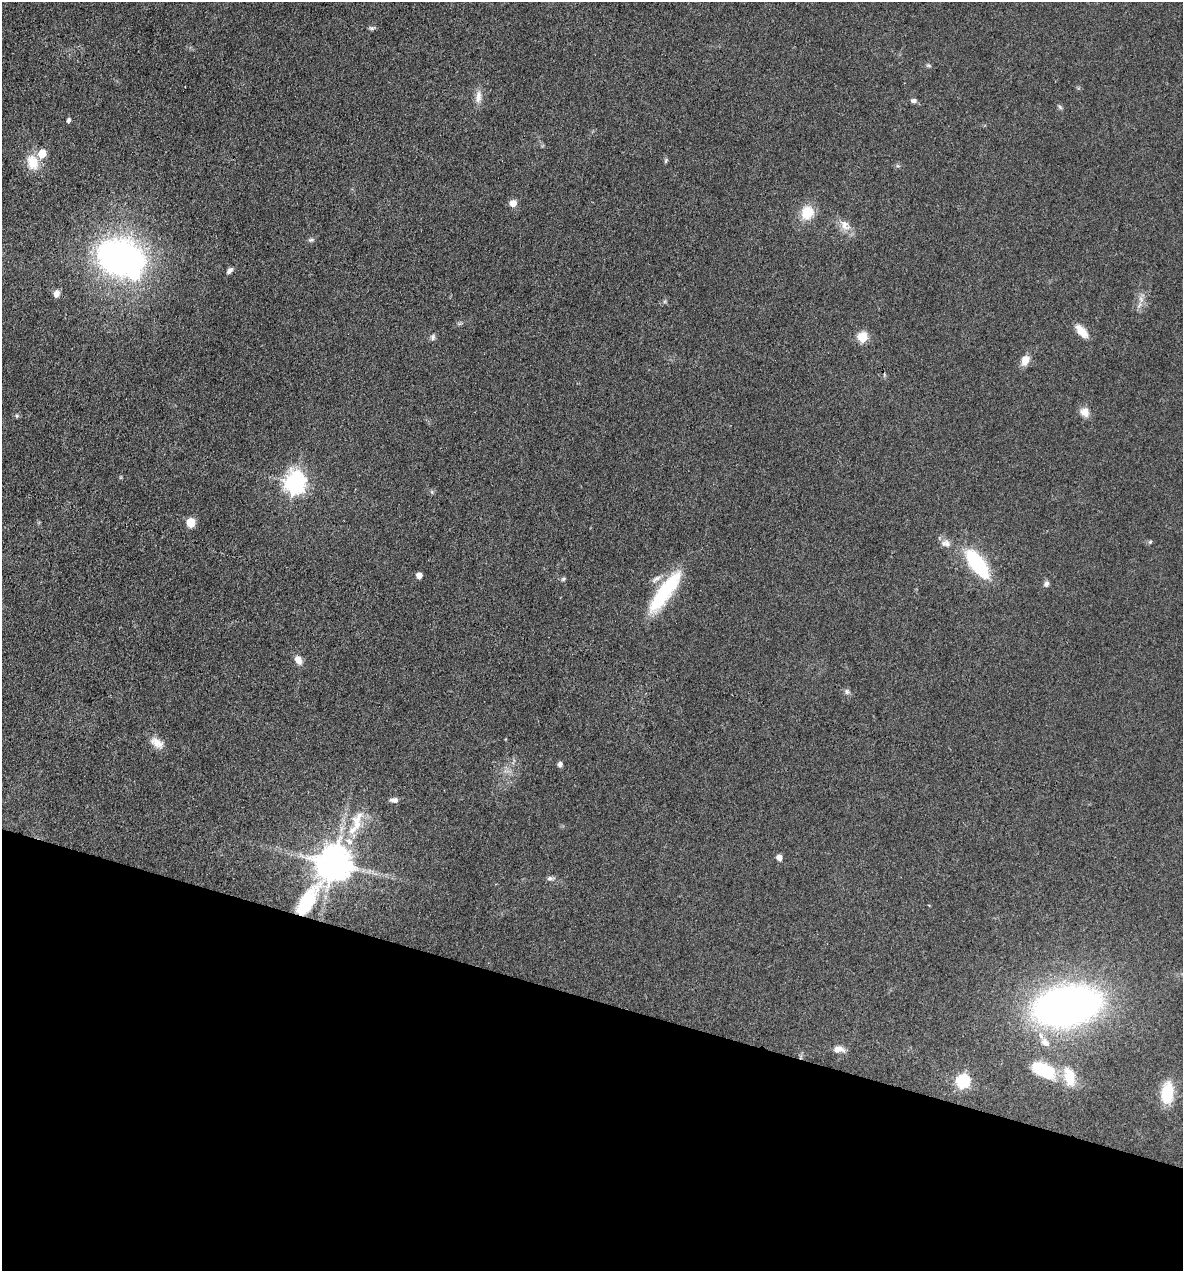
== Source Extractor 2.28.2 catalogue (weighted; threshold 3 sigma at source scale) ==
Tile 15 of 4 x 4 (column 3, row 4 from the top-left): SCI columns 2609-3789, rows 2-1270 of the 5096 x 5079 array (HDU 1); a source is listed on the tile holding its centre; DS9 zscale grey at full resolution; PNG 1185 x 1273 px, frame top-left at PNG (2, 2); no overlay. Shown black and unused: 21% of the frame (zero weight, under 3 of 4 exposures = <1% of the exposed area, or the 3 px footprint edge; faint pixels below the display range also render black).
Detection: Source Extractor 2.28.2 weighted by HDU 2 'WHT'; one run over the whole footprint, this tile lists its part. Background 0.0807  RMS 0.0067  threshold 0.03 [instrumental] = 3 sigma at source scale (4.5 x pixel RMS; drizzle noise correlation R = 1.50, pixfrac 1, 0.05/0.05 arcsec/px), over >= 5 px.
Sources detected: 52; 1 inside a brighter object's white glare — not listed; the other 51 listed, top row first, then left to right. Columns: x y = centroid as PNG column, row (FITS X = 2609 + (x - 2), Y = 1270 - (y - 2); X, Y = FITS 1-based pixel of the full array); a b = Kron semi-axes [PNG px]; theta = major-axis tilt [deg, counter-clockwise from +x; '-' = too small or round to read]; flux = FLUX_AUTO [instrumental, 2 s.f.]
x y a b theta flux
371 28 7 5 -1 1.4
928 65 6 5 - 1.1
478 97 18 7 86 5.3
914 101 6 5 - 2.2
1060 107 7 4 -46 1.1
69 121 5 4 - 1.9
42 153 7 6 - 14
666 161 7 4 71 1
33 162 20 15 -75 12
898 166 6 4 -17 0.91
513 203 9 8 - 4.2
807 212 18 17 - 13
845 225 19 11 -45 7.1
311 240 9 5 13 1.4
121 258 34 25 -12 280
230 270 9 5 45 2.2
56 294 9 6 76 3.6
1141 299 9 6 -66 2.8
1082 331 20 9 -48 7.7
433 337 8 6 80 1.7
862 337 6 5 - 37
1025 360 12 9 68 6.5
1085 412 12 10 -40 5.7
17 416 6 5 - 1.1
295 483 8 7 - 390
432 492 6 4 -72 0.89
191 523 6 5 - 24
1150 542 6 5 - 0.96
946 543 13 9 -7 4
977 564 26 11 -53 64
419 575 5 5 - 5.2
563 579 7 4 37 1
656 579 16 6 36 3.6
1046 584 8 6 56 2
665 592 56 14 54 50
298 660 9 7 -66 5.7
847 692 8 6 -76 1.8
157 743 20 11 -33 6.7
560 764 5 5 - 2.8
394 800 11 6 -2 2.7
357 823 36 14 81 20
779 857 5 5 - 4.9
333 864 19 10 55 1800
550 878 9 6 8 2
1067 1006 51 29 12 410
1045 1042 12 9 -51 5.7
839 1049 15 8 -3 4.6
1043 1070 26 13 -25 33
1069 1077 24 13 -77 16
963 1081 6 6 - 100
1167 1093 23 12 86 24
Overlapping masked pixels (flux is a lower limit): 1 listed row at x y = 333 864